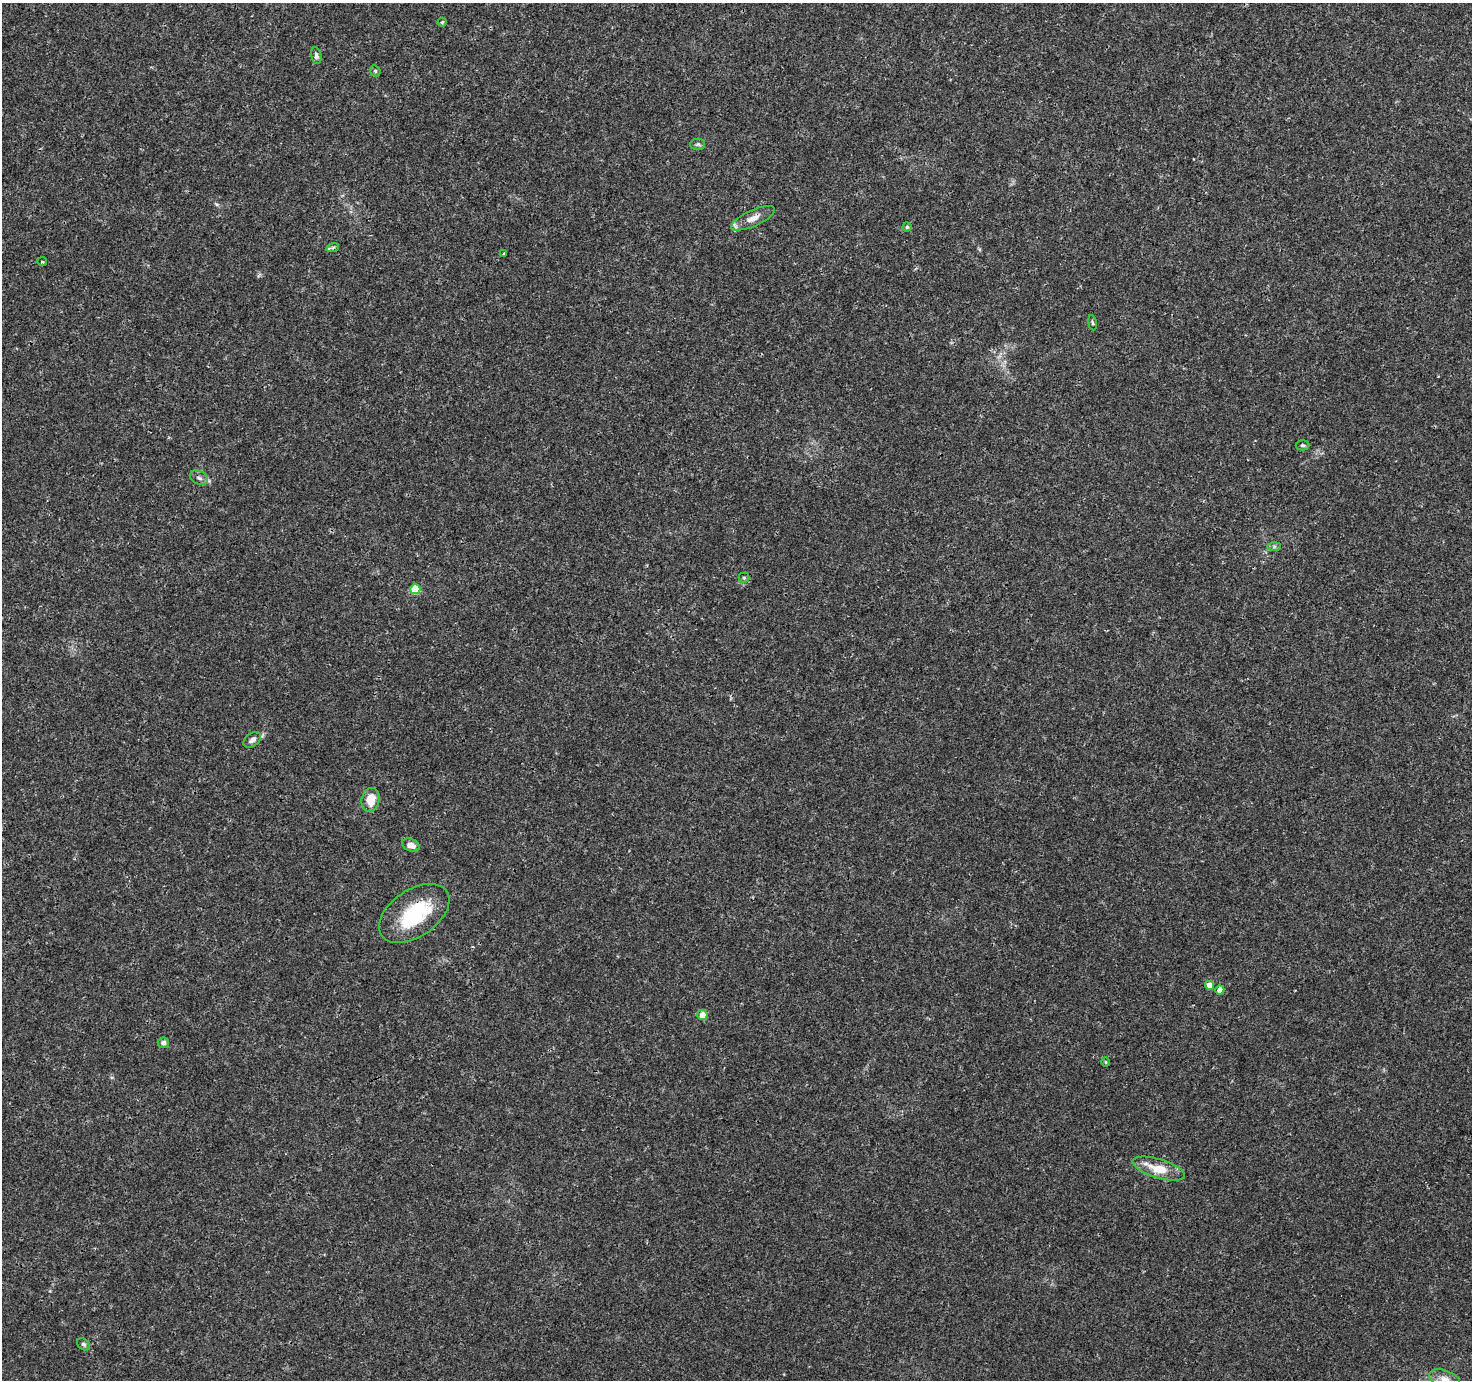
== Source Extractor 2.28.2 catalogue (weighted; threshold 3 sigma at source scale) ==
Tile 10 of 4 x 4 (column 2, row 3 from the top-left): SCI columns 1472-2941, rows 1568-2945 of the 5890 x 5957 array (HDU 1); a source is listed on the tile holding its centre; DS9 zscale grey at full resolution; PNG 1474 x 1382 px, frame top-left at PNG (2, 3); each listed source drawn as its Kron ellipse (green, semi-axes under 4 px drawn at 4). Shown black and unused: <1% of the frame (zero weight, under 3 of 4 exposures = <1% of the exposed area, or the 3 px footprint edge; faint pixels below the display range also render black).
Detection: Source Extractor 2.28.2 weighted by HDU 2 'WHT'; one run over the whole footprint, this tile lists its part. Background 0.0162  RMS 0.0015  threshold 0.00687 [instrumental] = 3 sigma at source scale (4.5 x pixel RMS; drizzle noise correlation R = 1.50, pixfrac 1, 0.0396/0.0396 arcsec/px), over >= 5 px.
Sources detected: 28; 1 inside a brighter object's white glare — neither listed nor drawn; the other 27 listed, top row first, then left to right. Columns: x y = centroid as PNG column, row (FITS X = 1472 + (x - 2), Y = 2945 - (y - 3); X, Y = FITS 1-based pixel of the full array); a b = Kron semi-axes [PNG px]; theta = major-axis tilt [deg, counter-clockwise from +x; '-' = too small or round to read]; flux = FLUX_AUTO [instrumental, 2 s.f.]
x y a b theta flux
442 22 4 4 - 0.15
316 56 8 5 -79 0.47
375 71 6 5 - 0.2
698 144 7 5 1 0.35
753 218 24 8 24 1.6
907 227 4 4 - 0.24
333 247 6 4 20 0.24
504 254 3 3 - 0.29
42 262 5 2 - 0.17
1092 323 7 3 -80 0.23
1302 445 7 5 -1 0.27
199 478 9 6 -28 0.53
1274 546 7 4 1 0.3
744 578 5 5 - 0.22
415 589 5 5 - 5.5
252 740 10 6 35 0.73
370 800 12 9 79 2.8
411 845 9 6 -22 1.1
414 913 39 23 34 10
1209 985 4 4 - 1.9
1220 990 4 4 - 1.2
702 1015 5 5 - 1.9
164 1043 5 5 - 0.61
1105 1062 5 3 - 0.14
1159 1169 27 9 -17 3.5
83 1344 7 5 -38 0.33
1445 1379 16 8 -20 1.4
Overlapping masked pixels (flux is a lower limit): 1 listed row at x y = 414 913
Isophote crosses this tile's border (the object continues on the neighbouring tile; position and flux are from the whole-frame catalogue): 1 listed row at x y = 1445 1379